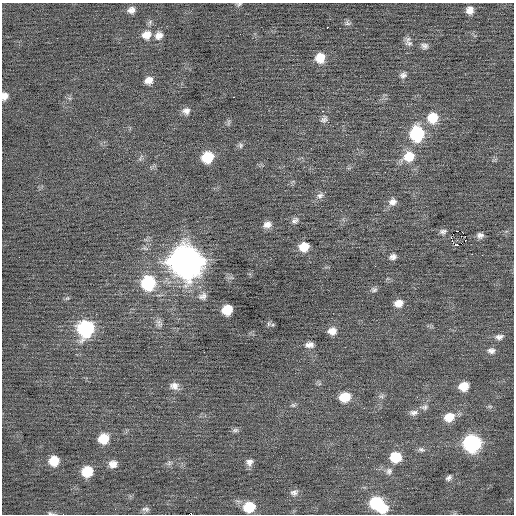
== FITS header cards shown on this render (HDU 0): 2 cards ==
NAXIS1  =                  512 / Axis length
NAXIS2  =                  512 / Axis length

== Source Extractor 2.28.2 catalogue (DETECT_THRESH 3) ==
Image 512 x 512 px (HDU 0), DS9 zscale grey, 1 PNG px = 1 image px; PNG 516 x 516 px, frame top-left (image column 1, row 512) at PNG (2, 3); no overlay
Background -0.00231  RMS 0.7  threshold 2.1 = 3 sigma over >= 5 px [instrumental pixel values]
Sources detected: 83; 1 with non-positive FLUX_AUTO (blend fragments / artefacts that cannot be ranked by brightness) is not listed; the other 82 listed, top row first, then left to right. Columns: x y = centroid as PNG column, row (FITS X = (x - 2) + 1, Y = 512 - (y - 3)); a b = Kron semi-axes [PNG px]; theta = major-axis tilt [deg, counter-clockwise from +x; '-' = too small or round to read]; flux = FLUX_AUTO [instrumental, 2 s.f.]
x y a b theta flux
239 4 7 4 23 79
131 10 9 8 - 260
470 10 8 8 - 360
347 23 10 7 -18 130
327 27 2 2 - 160
240 34 2 2 - 24
146 35 12 10 25 490
159 35 11 9 40 320
408 39 8 8 - 170
409 43 12 6 -3 170
424 46 10 8 -12 180
320 58 10 10 - 760
403 75 9 7 27 170
149 80 9 8 - 360
4 96 8 7 - 280
233 97 2 2 - 92
186 111 9 8 - 240
323 111 2 2 - 230
432 118 12 11 - 1000
324 119 10 8 45 170
228 122 9 4 81 92
417 134 12 11 - 3600
240 145 8 6 -79 110
409 156 14 12 25 930
207 157 10 9 - 1500
320 195 10 7 32 190
392 202 11 9 24 290
295 220 10 7 48 170
267 224 11 8 16 290
443 231 10 6 8 160
457 231 3 2 - 340
462 232 2 2 - 39
480 235 8 6 -3 190
451 237 2 2 - 480
465 240 3 2 - 110
457 245 5 3 - 340
304 247 10 9 - 710
472 254 2 2 - 160
393 257 8 6 19 190
186 262 14 13 - 73000
375 266 3 2 - 37
148 283 11 11 - 3500
374 290 8 7 - 120
203 296 11 9 21 230
398 303 10 8 16 420
227 310 9 8 - 1100
160 324 9 7 36 160
269 324 8 4 82 88
86 329 12 11 - 5400
332 331 9 8 - 380
499 337 11 7 7 200
309 345 11 7 2 240
491 351 11 8 0 220
174 386 11 9 -10 300
464 386 9 8 - 760
381 396 7 5 28 120
345 397 11 9 14 1000
417 397 2 2 - 180
293 405 7 6 - 95
490 406 7 4 -1 76
424 407 12 8 10 200
413 413 13 8 4 220
449 417 12 10 23 760
235 430 9 5 8 120
103 439 10 9 - 970
472 443 11 10 - 7600
421 449 10 6 -11 140
395 457 10 9 - 1300
54 461 9 9 - 900
249 462 10 8 63 230
169 463 7 6 - 120
113 464 9 8 - 340
87 471 10 9 - 1200
389 471 10 9 - 210
449 478 8 5 45 140
294 493 11 8 16 210
376 503 11 10 - 2200
249 507 11 10 - 1200
383 508 11 9 18 1100
146 509 11 6 -5 140
50 513 9 4 -14 83
190 514 4 2 - 2000
At the frame edge (FLAGS 8, measured only in part): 4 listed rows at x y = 239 4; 4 96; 50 513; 190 514
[1 non-positive-flux detection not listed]